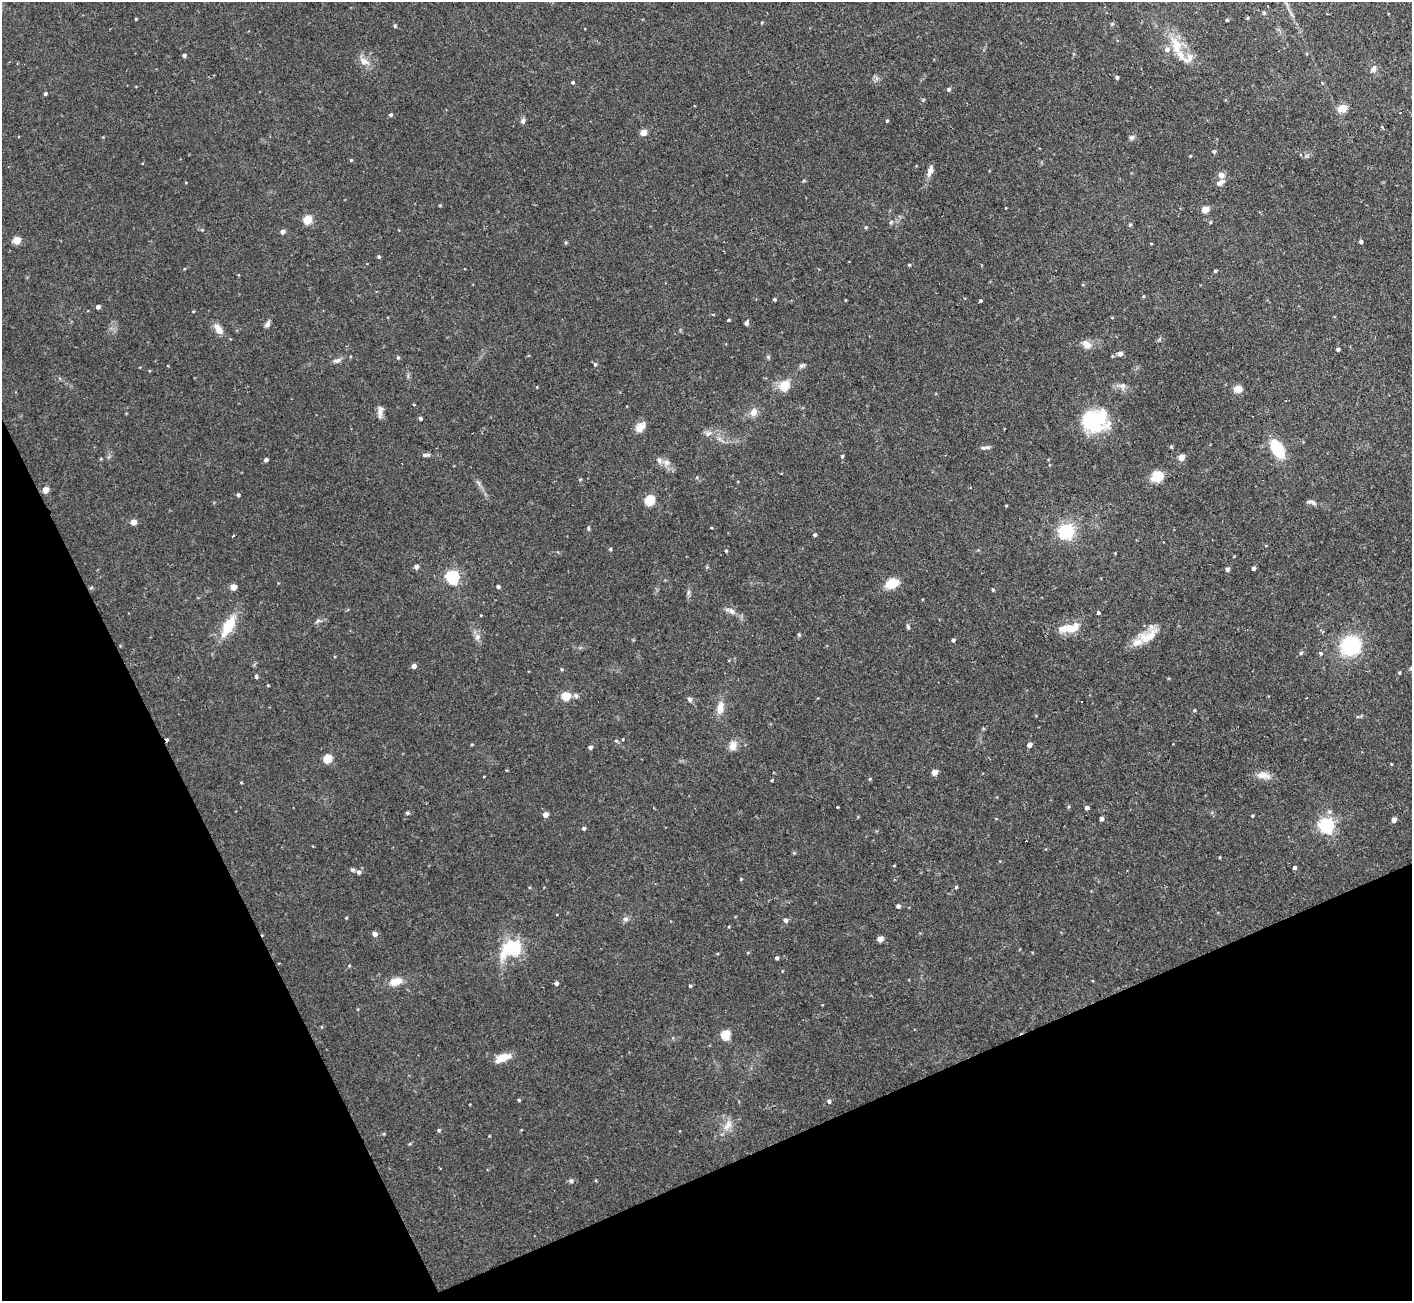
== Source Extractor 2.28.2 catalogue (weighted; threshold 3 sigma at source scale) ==
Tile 14 of 4 x 4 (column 2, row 4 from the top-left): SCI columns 1411-2820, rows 147-1445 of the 5641 x 5624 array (HDU 1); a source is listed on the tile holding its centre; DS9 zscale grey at full resolution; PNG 1414 x 1303 px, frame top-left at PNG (2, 2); no overlay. Shown black and unused: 22% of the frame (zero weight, under 2 of 3 exposures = <1% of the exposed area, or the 3 px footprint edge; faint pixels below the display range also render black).
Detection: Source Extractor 2.28.2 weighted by HDU 2 'WHT'; one run over the whole footprint, this tile lists its part. Background 0.094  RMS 0.0058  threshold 0.0261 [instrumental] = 3 sigma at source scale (4.5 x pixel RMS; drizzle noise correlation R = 1.50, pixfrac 1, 0.05/0.05 arcsec/px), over >= 5 px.
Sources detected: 173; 3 cosmic-ray / hot-pixel residue — not listed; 7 inside a brighter listed object's ellipse — not listed separately; the other 163 listed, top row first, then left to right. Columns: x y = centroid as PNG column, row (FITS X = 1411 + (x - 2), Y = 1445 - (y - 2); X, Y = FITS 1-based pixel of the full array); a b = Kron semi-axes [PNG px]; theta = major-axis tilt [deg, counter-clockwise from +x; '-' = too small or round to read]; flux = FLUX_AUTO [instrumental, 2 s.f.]
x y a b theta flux
1248 18 4 2 - 0.52
136 19 3 3 - 0.5
1227 20 3 2 - 0.62
762 22 4 3 - 0.52
395 26 4 4 - 0.92
1176 46 27 11 -73 13
184 55 4 4 - 1.3
364 61 17 8 -30 4.3
1373 69 11 7 67 2.2
1117 77 4 4 - 1.3
572 82 4 4 - 0.85
949 89 5 4 - 1.3
45 93 4 4 - 1.1
1342 108 5 5 - 19
390 115 4 4 - 1.2
523 121 8 5 84 1.5
887 121 4 3 - 0.75
1382 127 4 2 - 0.82
643 133 5 4 - 8.4
1132 137 7 6 - 1.4
1214 152 5 4 - 0.69
1300 155 4 3 - 0.87
1190 156 4 3 - 0.49
351 160 5 4 - 0.59
930 171 15 7 71 3.2
1221 175 8 7 - 3.1
440 205 4 3 - 0.52
1205 209 5 4 - 12
307 220 5 5 - 25
891 222 6 5 - 1.1
1210 222 5 3 - 0.57
1130 225 5 4 - 0.89
866 227 5 4 - 0.72
282 232 5 4 - 2.2
17 240 5 5 - 15
1361 241 4 4 - 1.4
1151 243 4 2 - 0.38
379 257 4 4 - 0.86
909 265 4 4 - 0.67
1215 271 4 3 - 0.83
774 299 3 3 - 1.1
845 300 4 2 - 0.39
981 301 4 3 - 5.3
98 307 4 4 - 2
193 311 4 3 - 0.47
746 323 6 4 59 1.6
268 324 9 5 63 1.9
218 329 15 8 -54 4.8
1086 344 14 9 -38 3.9
1338 349 4 3 - 1.4
1120 354 5 5 - 3.2
398 357 5 4 - 0.83
768 357 5 5 - 0.81
337 360 10 6 10 2
595 364 4 4 - 0.96
802 366 7 6 - 1.4
784 385 16 14 60 8
1122 386 9 7 10 2.6
1238 389 5 4 - 17
380 411 16 6 89 3
753 412 10 8 70 4.2
420 418 4 4 - 1.2
1095 420 31 26 2 36
640 427 12 9 37 5.5
708 433 9 6 46 2.1
983 448 11 4 3 1.4
1277 449 18 11 -58 22
426 455 9 4 9 1.4
842 456 4 4 - 1
1181 457 5 4 - 7.9
266 460 4 4 - 1.7
666 462 9 8 - 3.1
1157 476 14 12 14 9.9
697 477 5 3 - 0.52
479 483 10 3 -69 1.4
45 490 4 4 - 8
238 495 4 4 - 1.4
649 500 5 5 - 38
1311 502 13 5 -15 1.9
1006 506 4 3 - 0.49
133 522 4 4 - 5.7
588 528 5 4 - 0.81
1066 531 6 6 - 170
814 535 4 4 - 1.2
233 536 3 2 - 1.3
610 549 4 3 - 0.88
726 551 4 3 - 0.63
416 567 4 4 - 2.4
1253 568 4 4 - 2.2
1227 569 4 4 - 1.6
452 577 6 6 - 100
891 584 14 9 22 12
498 586 4 3 - 1.3
233 587 4 4 - 9.2
993 590 4 3 - 0.74
689 592 7 4 70 1.1
731 611 15 7 -24 3.7
1098 613 4 3 - 5.7
318 621 7 5 13 1.4
228 626 32 12 60 15
908 627 6 4 -73 1.1
1068 628 18 11 14 9.9
799 635 5 4 - 0.77
1148 636 30 13 26 12
477 637 9 7 80 2.6
953 640 4 4 - 1.3
1350 645 18 17 - 41
1301 653 5 5 - 1.2
1320 653 5 5 - 0.99
414 666 4 4 - 3
562 669 5 4 - 0.68
1399 673 4 3 - 0.72
256 676 5 4 - 0.89
268 685 3 3 - 0.53
566 696 7 6 - 11
576 696 7 5 -88 1.3
689 699 7 6 - 1.3
720 708 17 9 78 6
1194 710 4 4 - 0.54
616 741 5 3 - 0.65
472 744 4 3 - 0.56
1029 745 5 4 - 3
733 746 14 9 68 4.2
590 747 4 4 - 1.5
327 758 5 5 - 22
934 772 4 4 - 5.5
1263 775 20 9 -7 4.7
870 779 4 4 - 0.64
772 780 4 3 - 0.54
837 807 3 2 - 0.99
1087 808 4 4 - 2
545 814 4 4 - 4.5
1252 816 4 3 - 0.68
1101 819 4 4 - 2
1394 820 5 4 - 3.3
1326 825 6 6 - 160
584 828 4 4 - 1.1
794 853 4 4 - 0.56
894 866 4 2 - 0.41
1294 867 4 4 - 1.4
358 872 6 5 - 1.8
741 879 4 3 - 0.51
956 887 4 4 - 0.8
898 906 4 4 - 1.7
346 918 4 3 - 0.47
625 919 8 6 0 1.7
785 920 5 5 - 1.8
375 934 7 6 - 1.6
880 939 5 4 - 5.8
513 948 8 6 29 150
777 958 4 4 - 1.2
349 966 5 3 - 0.49
782 971 4 3 - 0.43
395 981 14 8 15 7.1
556 983 4 4 - 1.6
690 986 4 4 - 0.78
725 1034 5 5 - 26
503 1058 15 7 22 9.6
519 1100 4 4 - 0.63
829 1101 5 4 - 1.5
727 1125 18 9 59 5.4
439 1130 5 4 - 0.82
571 1181 5 5 - 1.1
Unlisted compact peaks at least as high as the median listed source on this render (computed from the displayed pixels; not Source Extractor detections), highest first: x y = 407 813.